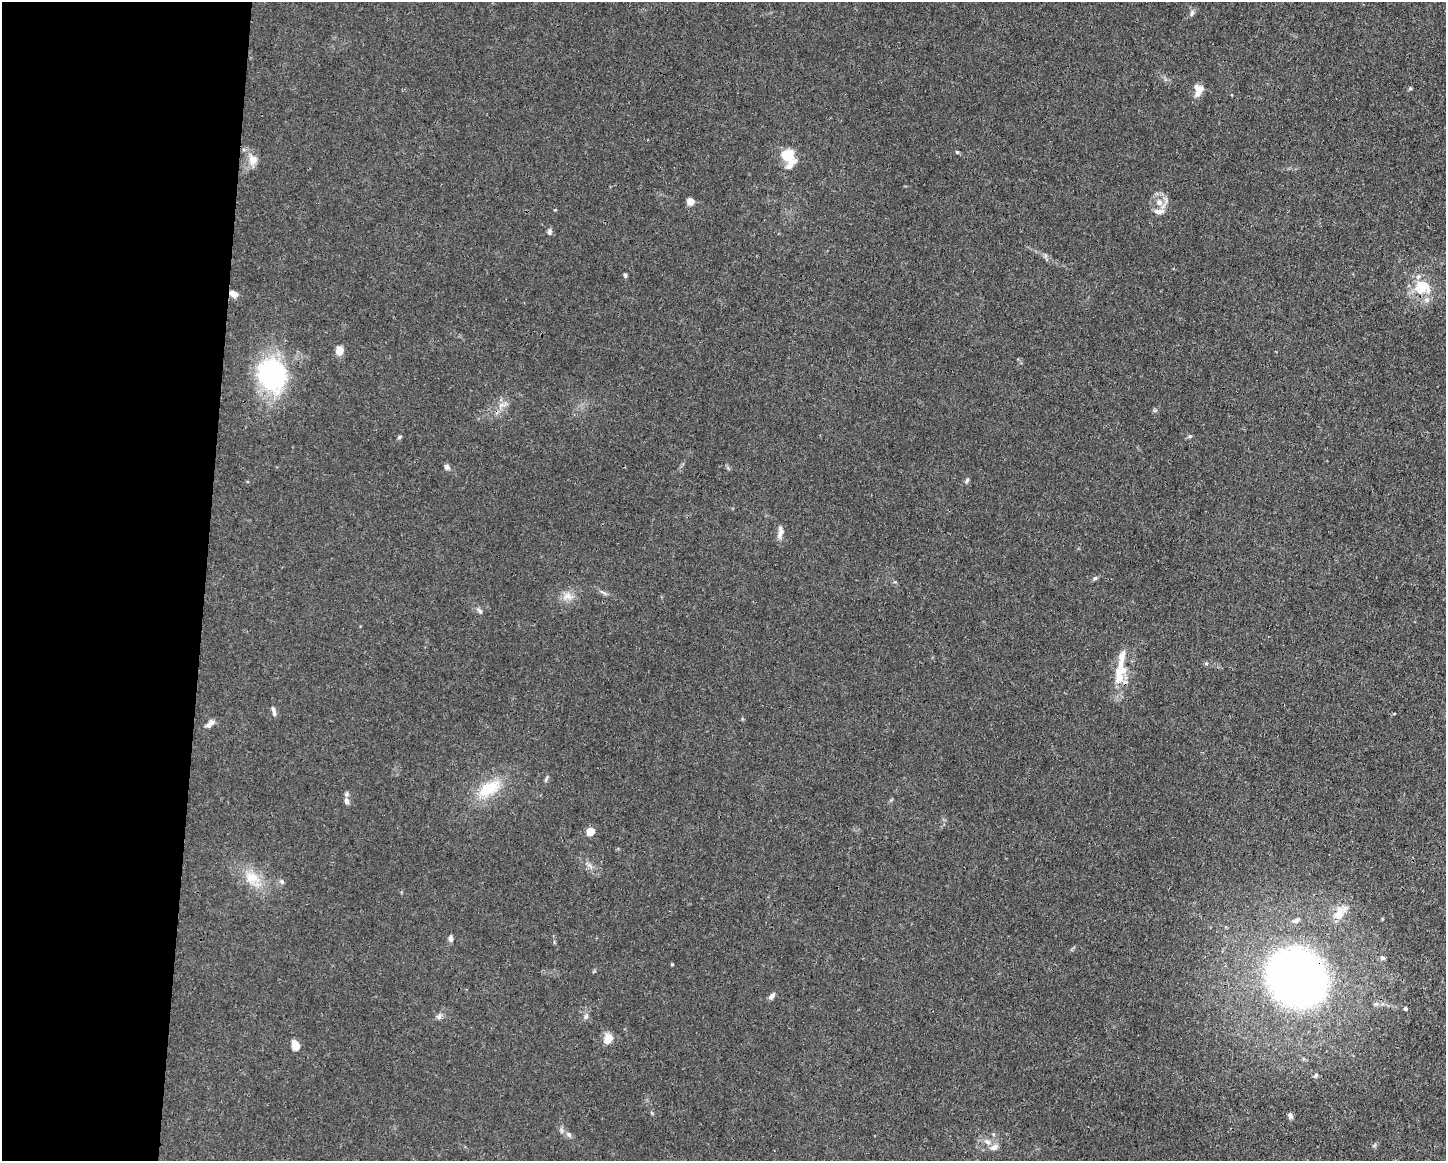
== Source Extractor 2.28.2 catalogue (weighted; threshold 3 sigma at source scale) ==
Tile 4 of 3 x 4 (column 1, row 2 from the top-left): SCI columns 112-1555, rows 2320-3478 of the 4666 x 4638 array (HDU 1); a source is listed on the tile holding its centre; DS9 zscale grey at full resolution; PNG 1448 x 1163 px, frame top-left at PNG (2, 2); no overlay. Shown black and unused: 14% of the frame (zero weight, under 3 of 4 exposures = <1% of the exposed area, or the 3 px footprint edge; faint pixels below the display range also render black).
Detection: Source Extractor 2.28.2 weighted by HDU 2 'WHT'; one run over the whole footprint, this tile lists its part. Background 0.0165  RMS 0.0025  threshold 0.0113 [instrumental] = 3 sigma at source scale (4.5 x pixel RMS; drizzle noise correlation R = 1.50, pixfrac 1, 0.05/0.05 arcsec/px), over >= 5 px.
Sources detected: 57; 7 inside a brighter listed object's ellipse — not listed separately; the other 50 listed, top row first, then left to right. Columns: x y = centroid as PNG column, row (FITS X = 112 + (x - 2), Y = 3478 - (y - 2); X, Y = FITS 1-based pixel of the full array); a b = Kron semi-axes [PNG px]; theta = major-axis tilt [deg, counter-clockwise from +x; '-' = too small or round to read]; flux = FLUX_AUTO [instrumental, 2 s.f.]
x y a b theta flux
1192 13 9 5 71 0.66
1198 90 14 10 79 2.5
957 152 4 4 - 0.36
787 155 17 13 -15 5.7
253 160 15 12 -89 2.8
690 201 6 6 - 2.7
1159 202 10 9 - 2.3
549 231 8 6 88 0.74
625 275 6 4 -76 0.41
1422 287 26 21 -15 7.6
233 294 10 6 -28 1.5
339 351 10 9 - 2
272 375 25 21 -71 47
503 404 19 6 26 1.7
1190 436 5 5 - 0.39
399 437 6 4 38 0.39
447 467 7 6 - 0.87
967 481 8 4 55 0.48
780 532 18 7 84 1.5
1095 578 7 4 43 0.44
603 592 13 4 -29 0.74
567 596 15 11 4 2.4
479 611 9 5 -45 0.64
1122 657 20 8 79 2.3
1119 678 15 13 70 3.6
274 711 13 5 -76 0.82
210 723 13 6 39 1.3
489 789 32 16 30 9.4
346 801 9 6 -71 0.92
590 831 5 5 - 6.8
590 866 9 3 -45 0.65
252 878 22 18 -24 5.9
282 882 7 5 -77 0.46
1338 914 23 13 60 3.9
1296 920 11 6 19 0.98
450 938 8 6 89 0.74
1383 958 5 5 - 0.65
672 964 4 3 - 0.24
1297 978 46 40 -42 180
772 996 9 5 49 0.94
1405 1008 5 4 - 0.37
439 1017 8 7 - 0.81
586 1017 8 6 88 0.69
608 1039 9 7 68 3.7
295 1046 7 5 -74 4.4
1316 1075 6 5 - 0.52
1290 1116 7 5 -66 0.79
569 1134 9 6 -47 0.86
987 1142 11 8 -34 1.5
1374 1146 6 4 20 0.38
Overlapping masked pixels (flux is a lower limit): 3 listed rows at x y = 1422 287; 233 294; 1297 978